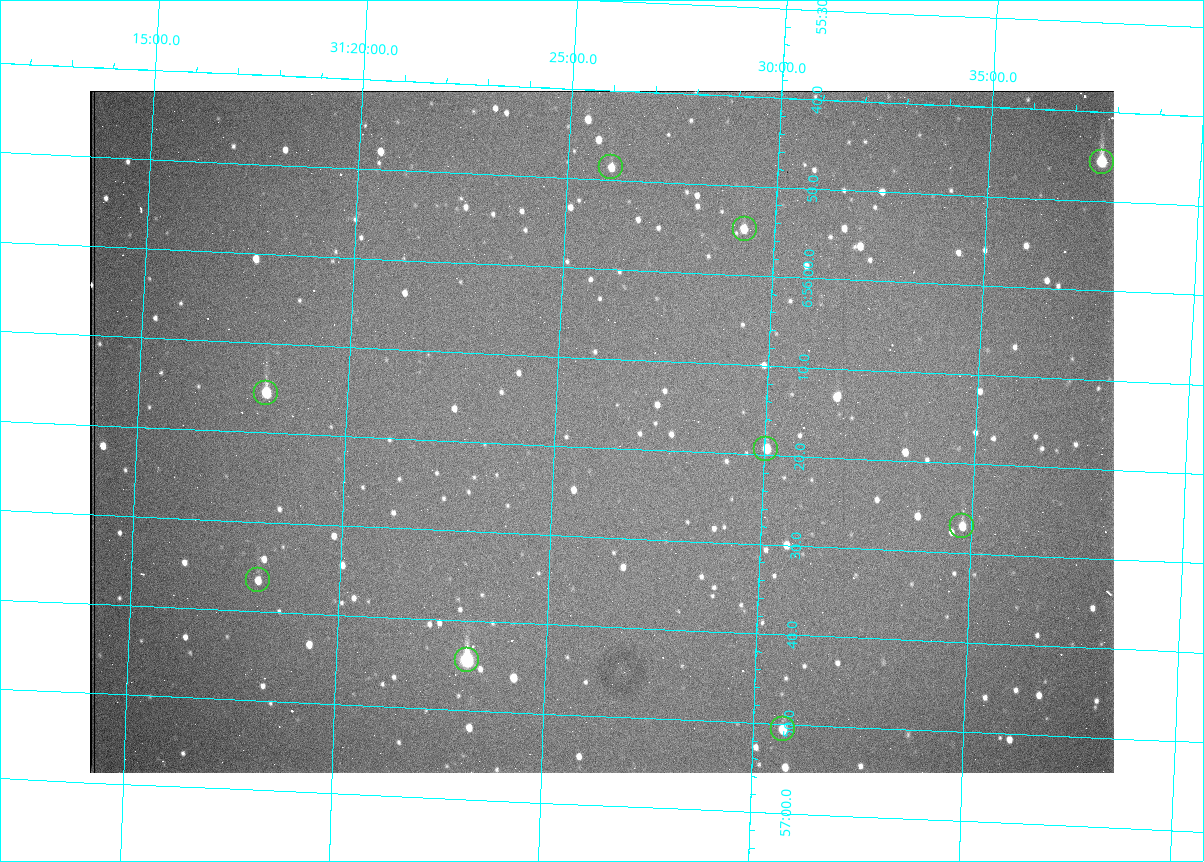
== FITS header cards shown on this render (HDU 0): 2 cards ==
NAXIS1  =                 1024 /fastest changing axis
NAXIS2  =                  682 /next to fastest changing axis

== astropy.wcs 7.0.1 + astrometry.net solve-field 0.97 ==
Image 1024 x 682 px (HDU 0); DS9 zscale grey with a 90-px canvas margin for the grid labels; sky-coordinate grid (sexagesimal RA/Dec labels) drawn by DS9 from the SOLVED WCS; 9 Tycho-2 reference stars matched to detected sources circled (green)
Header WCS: RA---TAN/DEC--TAN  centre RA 06:56:18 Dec +31:26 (104.08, +31.43 deg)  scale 1.44 arcsec/px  FOV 24.5' x 16.3'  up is -93 deg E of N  parity flipped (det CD > 0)
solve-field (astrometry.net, Tycho-2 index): VERIFIED the header's WCS against the Tycho-2 star catalogue (9 matches, 0 conflicts) and refined it, rather than solving blind
Solved WCS: RA---TAN-SIP/DEC--TAN-SIP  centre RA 06:56:18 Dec +31:26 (104.08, +31.44 deg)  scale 1.43 arcsec/px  FOV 24.4' x 16.3'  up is -93 deg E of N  parity flipped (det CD > 0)
The solver's refit moves the header's centre by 1.7 arcsec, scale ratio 0.9967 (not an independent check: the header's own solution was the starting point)
Tycho-2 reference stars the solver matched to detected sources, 9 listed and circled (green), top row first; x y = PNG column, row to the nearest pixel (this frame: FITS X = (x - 90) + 1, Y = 682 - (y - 91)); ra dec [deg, ICRS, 3 dp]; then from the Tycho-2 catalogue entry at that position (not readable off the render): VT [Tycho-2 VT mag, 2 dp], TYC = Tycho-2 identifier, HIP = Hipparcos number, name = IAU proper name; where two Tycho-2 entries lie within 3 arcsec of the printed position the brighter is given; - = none
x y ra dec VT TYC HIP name
1102 162 103.940 +31.628 9.24 2437-728-1 - -
611 167 103.952 +31.434 11.53 2437-424-1 - -
745 229 103.978 +31.488 11.51 2437-421-1 - -
266 393 104.065 +31.301 9.89 2437-425-1 - -
766 449 104.081 +31.501 10.83 2437-37-1 - -
962 526 104.112 +31.580 11.47 2437-71-1 - -
258 580 104.152 +31.301 11.67 2437-646-1 - -
467 660 104.185 +31.385 8.52 2437-370-1 33393 -
783 729 104.211 +31.512 11.03 2437-937-1 - -